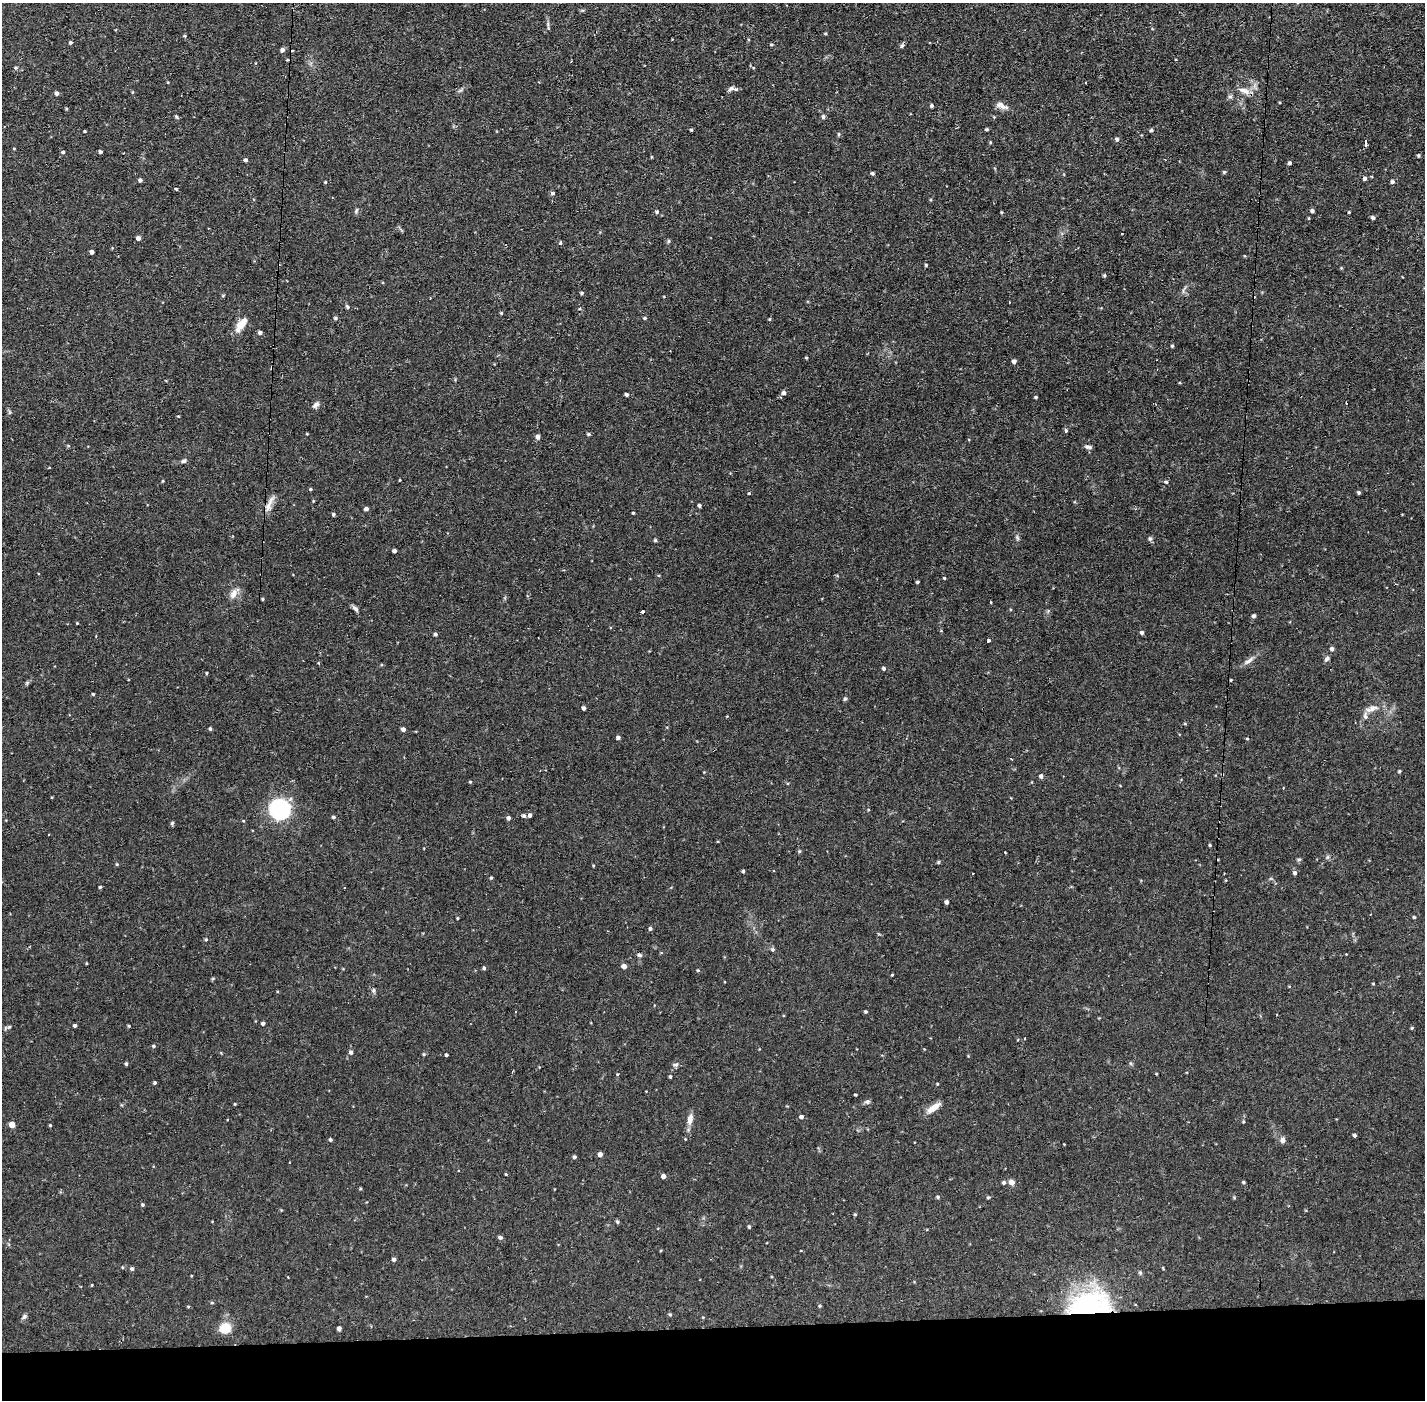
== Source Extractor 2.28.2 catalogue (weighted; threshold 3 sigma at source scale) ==
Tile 8 of 3 x 3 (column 2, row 3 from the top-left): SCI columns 1424-2846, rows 54-1451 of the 4269 x 4300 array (HDU 1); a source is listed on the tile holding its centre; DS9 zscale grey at full resolution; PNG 1427 x 1402 px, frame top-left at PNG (2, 3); no overlay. Shown black and unused: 5% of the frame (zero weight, under 2 of 3 exposures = <1% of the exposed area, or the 3 px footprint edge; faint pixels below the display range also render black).
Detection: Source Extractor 2.28.2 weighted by HDU 2 'WHT'; one run over the whole footprint, this tile lists its part. Background 0.0744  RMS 0.0065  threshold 0.0293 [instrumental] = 3 sigma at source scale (4.5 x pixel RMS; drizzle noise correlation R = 1.50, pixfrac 1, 0.05/0.05 arcsec/px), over >= 5 px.
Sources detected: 226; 6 cosmic-ray / hot-pixel residue — not listed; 2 inside a brighter listed object's ellipse — not listed separately; the other 218 listed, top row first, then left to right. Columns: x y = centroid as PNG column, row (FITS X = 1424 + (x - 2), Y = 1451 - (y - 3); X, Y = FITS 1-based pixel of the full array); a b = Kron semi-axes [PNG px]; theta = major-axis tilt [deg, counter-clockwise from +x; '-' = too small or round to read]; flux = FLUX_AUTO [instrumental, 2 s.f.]
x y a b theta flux
582 10 6 4 -18 0.75
825 33 5 3 - 0.55
70 42 4 4 - 1.2
771 45 4 4 - 0.85
902 46 6 5 - 1.3
282 50 5 4 - 2
1175 59 3 2 - 0.55
287 60 4 4 - 0.68
15 68 5 5 - 1
1086 83 3 2 - 1.1
735 89 6 4 -10 1.7
1244 91 17 7 -20 5
57 93 4 4 - 2
1230 96 6 4 0 1.2
932 106 4 4 - 1.1
1002 106 18 7 -23 3.9
66 109 4 3 - 0.64
176 117 5 4 - 0.85
823 117 5 5 - 1.4
994 117 4 4 - 0.53
987 129 4 3 - 0.79
691 130 4 3 - 0.71
1151 130 5 4 - 0.97
85 131 3 2 - 0.65
839 134 5 3 - 0.77
1117 139 5 5 - 1.4
990 142 4 4 - 0.64
1365 143 6 3 -88 3.6
14 148 4 3 - 0.46
63 152 4 4 - 0.93
100 152 4 3 - 1.3
1418 155 4 4 - 0.97
246 160 4 4 - 1.8
1289 163 4 4 - 1.3
1224 172 5 5 - 0.82
872 173 4 4 - 1.2
1365 178 4 4 - 1.7
140 180 4 4 - 1.4
325 182 3 3 - 0.6
1392 182 5 4 - 1.5
176 188 4 3 - 0.8
552 193 5 4 - 1.3
356 210 8 4 64 1.1
657 211 5 5 - 1
1312 211 5 4 - 1.4
1001 212 4 3 - 0.56
1349 212 3 2 - 0.54
1373 218 4 4 - 1.5
1122 234 3 2 - 0.58
138 238 4 4 - 2.6
668 241 6 4 89 0.79
561 243 3 3 - 1.8
92 252 4 3 - 2.7
926 265 3 3 - 0.7
1104 275 5 4 - 0.89
582 293 4 3 - 1.1
223 295 5 3 - 0.56
347 307 6 4 -68 0.94
501 313 4 4 - 0.63
335 318 5 4 - 1
645 318 4 3 - 0.89
769 319 4 4 - 0.57
241 324 17 7 52 9.1
260 332 4 4 - 2
1172 346 4 4 - 0.75
806 358 4 3 - 0.59
1014 361 4 4 - 2.1
784 393 5 4 - 1.7
627 395 4 3 - 1.4
781 397 4 4 - 0.75
1036 397 3 3 - 0.81
316 405 10 6 44 2.1
9 412 6 4 -72 0.92
178 416 4 3 - 0.52
1065 430 3 3 - 3.6
307 434 4 3 - 0.43
588 434 5 4 - 0.95
538 437 5 4 - 2.5
68 446 5 3 - 0.62
1088 447 9 4 -7 1.7
184 461 7 5 29 1.4
49 468 4 2 - 0.41
400 480 3 2 - 0.43
162 481 5 3 - 0.55
1166 482 4 4 - 0.91
310 489 4 3 - 0.75
1358 492 4 4 - 1.1
749 493 3 3 - 0.5
313 501 5 3 - 0.53
269 504 26 6 69 4.6
699 505 3 3 - 1.3
366 509 4 4 - 1.7
633 513 3 3 - 0.7
333 514 4 4 - 1.1
1017 538 8 5 -70 1.2
1150 539 7 5 -75 1.2
655 540 4 4 - 0.84
394 551 4 3 - 2
944 578 4 3 - 0.65
917 582 3 3 - 0.78
233 594 14 8 63 4.3
263 599 4 3 - 0.69
990 602 3 3 - 1.4
355 609 9 5 -47 1.8
643 612 3 3 - 4.9
1254 616 4 3 - 1.6
77 623 3 3 - 0.48
1142 632 4 4 - 1.5
435 634 4 3 - 1.3
988 641 4 3 - 4.9
1332 649 5 4 - 1.5
1327 659 7 5 45 1.5
1248 661 18 5 34 3.1
884 668 4 4 - 1.2
207 673 4 3 - 0.55
1231 680 3 3 - 0.53
845 699 6 4 66 0.87
584 708 4 3 - 1.8
1371 709 21 8 18 5.2
210 729 4 4 - 1.2
403 729 4 4 - 2.2
618 738 4 4 - 1.6
1247 739 4 3 - 0.68
1399 771 4 3 - 0.75
1041 776 4 4 - 2.3
470 782 4 3 - 0.63
1283 788 3 2 - 0.72
279 809 20 19 - 54
868 810 4 3 - 0.5
530 815 4 4 - 1.8
524 816 5 4 - 1.2
333 817 4 3 - 1.3
508 818 4 4 - 1.8
243 821 4 4 - 0.56
172 823 6 4 68 0.92
1210 845 4 3 - 0.7
799 851 5 3 - 0.72
1005 853 3 2 - 0.88
1327 857 7 4 89 1
1299 860 6 4 1 0.88
938 862 6 3 71 0.58
117 864 4 4 - 0.66
743 871 4 3 - 1
972 873 3 2 - 0.66
1295 873 5 4 - 1.6
491 878 4 3 - 0.75
100 887 3 3 - 0.75
947 902 4 4 - 1.7
1414 917 3 3 - 0.74
457 918 3 3 - 0.56
650 929 4 4 - 1.3
206 939 4 4 - 0.71
773 949 5 5 - 1.1
1346 954 2 2 - 0.43
639 955 6 4 -14 1.4
86 963 4 2 - 0.48
624 966 5 4 - 2.8
484 968 4 4 - 1.1
698 970 4 4 - 0.65
892 975 3 2 - 0.68
1373 984 3 3 - 0.52
374 990 5 5 - 1.2
866 1012 4 3 - 0.92
263 1023 4 3 - 1.5
75 1026 4 3 - 2.1
129 1026 3 3 - 0.59
9 1027 5 4 - 0.82
1412 1028 4 3 - 0.64
1025 1038 3 2 - 0.86
153 1046 4 4 - 0.93
351 1052 5 5 - 1.7
424 1054 5 4 - 0.81
446 1055 3 3 - 1.2
126 1064 4 3 - 0.99
676 1065 8 6 32 1.6
513 1071 4 2 - 0.58
617 1074 4 4 - 0.53
1156 1074 3 2 - 0.52
670 1076 4 3 - 0.92
155 1083 3 3 - 0.9
855 1095 3 2 - 0.64
867 1102 7 6 - 1.5
235 1104 3 3 - 0.52
933 1108 19 7 35 6
801 1117 4 4 - 1.9
690 1119 14 7 79 4.7
12 1125 4 4 - 8.8
50 1125 3 3 - 0.65
1355 1135 3 3 - 1.4
330 1139 4 4 - 1.1
1283 1140 7 6 - 2.4
600 1154 4 4 - 3
574 1157 4 4 - 1.3
505 1174 3 3 - 1.3
663 1176 4 4 - 3.6
1004 1182 5 4 - 1.3
1012 1182 7 6 - 3.1
1244 1182 4 3 - 0.75
360 1189 4 3 - 0.65
938 1197 4 4 - 0.94
988 1197 4 4 - 0.73
143 1205 4 4 - 0.9
855 1214 4 3 - 0.72
617 1222 5 5 - 0.98
749 1227 4 3 - 0.97
500 1237 4 4 - 1.6
394 1259 4 4 - 2.1
1163 1268 5 3 - 0.55
132 1269 4 4 - 1.2
288 1277 3 2 - 0.51
212 1303 5 3 - 0.63
1089 1304 50 28 9 87
820 1306 4 3 - 0.7
188 1307 5 3 - 0.64
670 1314 5 4 - 0.76
24 1317 8 6 37 1.4
225 1328 12 11 - 11
339 1328 4 4 - 2.3
Overlapping masked pixels (flux is a lower limit): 1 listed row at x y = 1089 1304